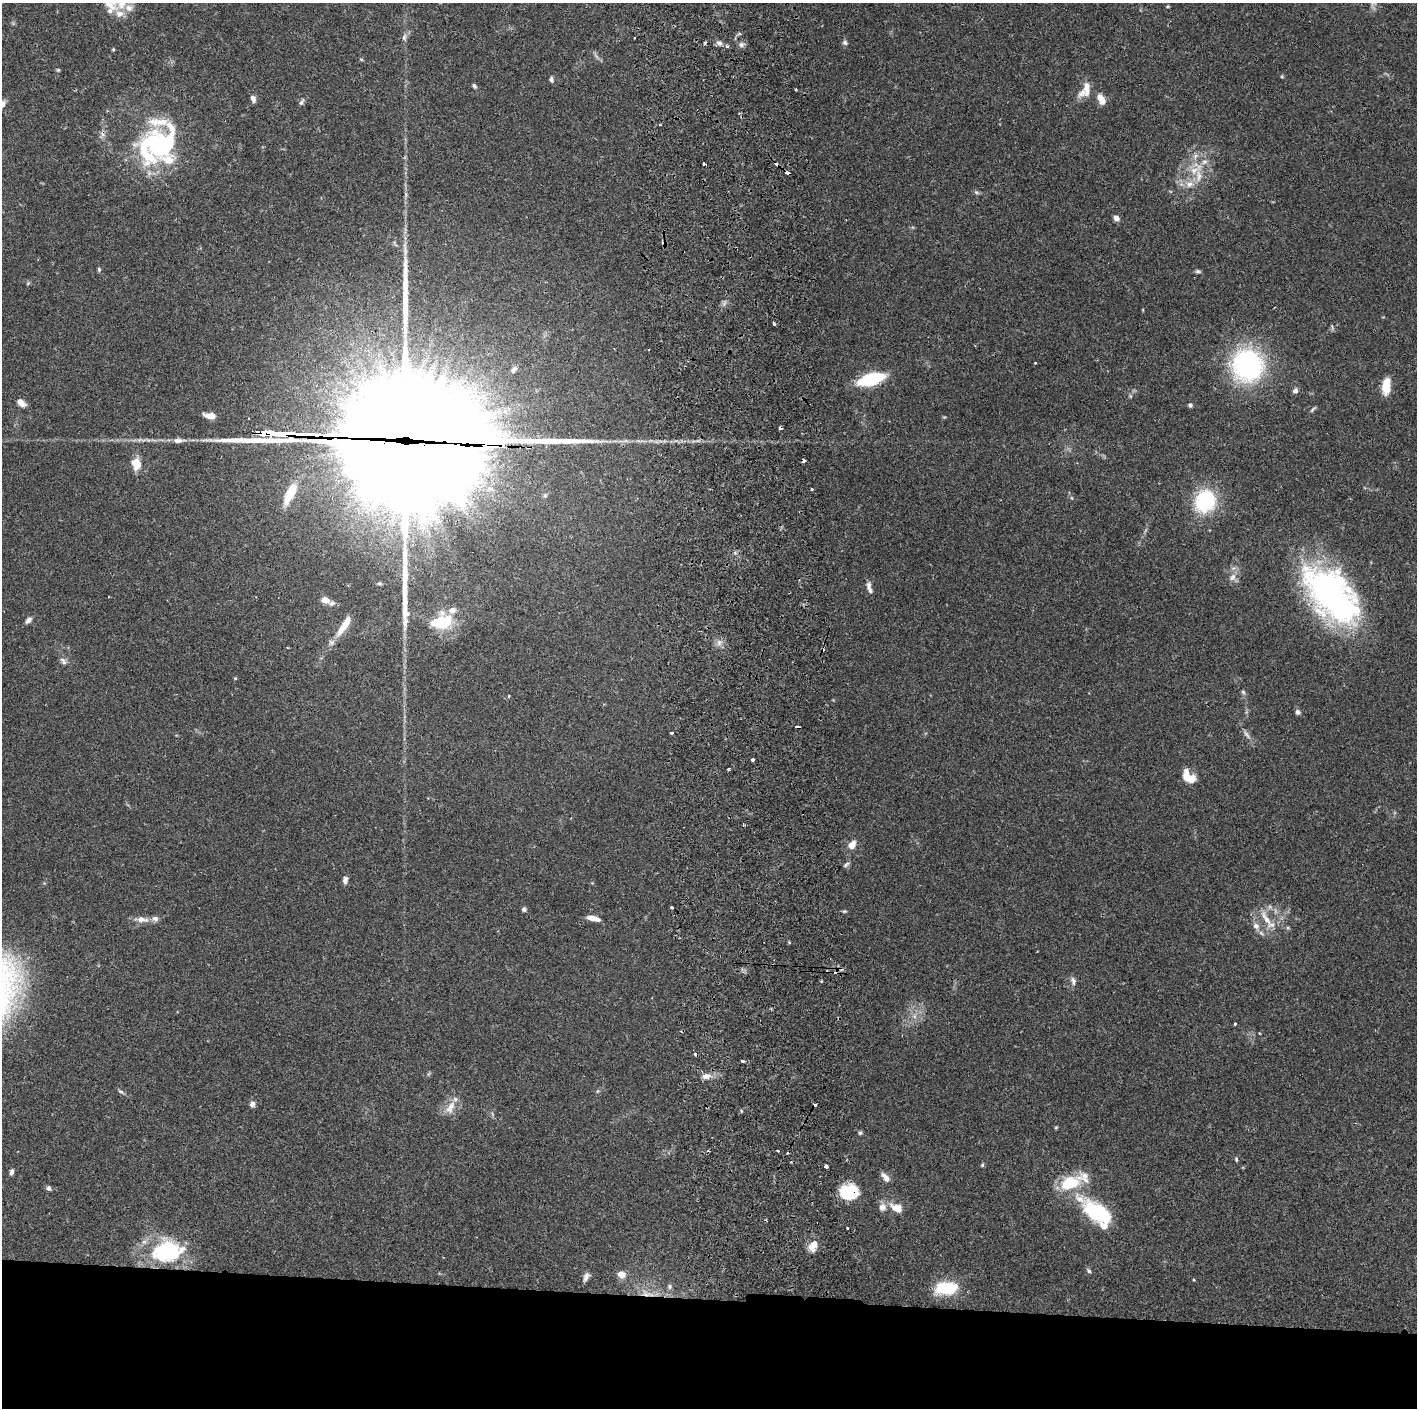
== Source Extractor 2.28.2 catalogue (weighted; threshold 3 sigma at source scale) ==
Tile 8 of 3 x 3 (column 2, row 3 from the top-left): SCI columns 1474-2888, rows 5-1410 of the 4359 x 4230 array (HDU 1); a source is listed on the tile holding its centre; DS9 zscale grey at full resolution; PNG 1419 x 1410 px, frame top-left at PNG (2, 3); no overlay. Shown black and unused: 8% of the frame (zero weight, under 2 of 3 exposures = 3% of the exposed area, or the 3 px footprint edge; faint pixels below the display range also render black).
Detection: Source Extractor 2.28.2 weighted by HDU 2 'WHT'; one run over the whole footprint, this tile lists its part. Background 0.0769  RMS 0.005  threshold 0.0226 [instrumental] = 3 sigma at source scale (4.5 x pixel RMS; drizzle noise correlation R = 1.50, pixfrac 1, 0.05/0.05 arcsec/px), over >= 5 px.
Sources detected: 151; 2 too faint to see at this stretch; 7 inside a brighter object's white glare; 10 cosmic-ray / hot-pixel residue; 4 long thin detections or spike segments (spike, bleed or trail) — not listed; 14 inside a brighter listed object's ellipse — not listed separately; the other 114 listed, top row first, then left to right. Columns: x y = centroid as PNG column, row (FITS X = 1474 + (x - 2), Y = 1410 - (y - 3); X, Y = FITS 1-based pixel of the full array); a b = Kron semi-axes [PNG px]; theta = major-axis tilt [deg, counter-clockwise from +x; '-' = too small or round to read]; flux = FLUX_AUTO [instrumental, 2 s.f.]
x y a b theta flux
109 4 18 8 -30 4.2
1168 6 4 4 - 0.58
129 8 11 9 -31 3.6
404 37 10 6 89 1.6
845 42 7 6 - 1.1
705 43 6 3 54 0.57
719 43 8 6 -16 1.8
741 44 7 7 - 1.6
727 46 5 4 - 1.2
113 50 4 3 - 0.58
361 59 5 3 - 0.49
58 70 4 4 - 0.6
1282 77 5 4 - 0.57
551 79 8 5 -75 1.1
474 86 7 4 -45 0.92
1087 88 22 8 -89 4.8
796 89 2 2 - 0.56
253 98 9 6 -67 1.8
1101 99 11 7 -64 5.6
301 102 10 5 61 1.2
660 125 4 3 - 0.41
150 140 43 16 35 32
167 160 92 22 -8 31
1194 170 17 9 26 6.6
787 173 4 3 - 4.5
1189 184 12 8 8 4.1
976 192 6 4 -43 0.9
1116 218 6 5 - 2.9
664 243 7 4 -14 0.96
99 269 6 4 -87 0.73
1198 271 7 4 -5 0.98
28 283 6 4 45 0.6
774 323 4 3 - 1
1332 327 9 4 -72 0.74
1035 363 3 3 - 1.2
1248 365 23 21 -73 110
513 370 10 6 49 1.9
871 379 22 9 16 36
1386 386 15 8 83 11
1295 391 6 5 - 2.1
21 403 9 6 -38 4.6
1190 405 5 4 - 1.3
1313 409 10 4 41 0.86
210 416 10 5 -6 5.8
178 440 17 7 1 3.1
395 445 96 52 -16 18000
803 461 4 3 - 4.5
136 464 12 9 -76 8
811 488 3 3 - 1.8
290 493 24 9 64 11
545 495 6 5 - 0.91
1205 501 26 23 70 33
1232 577 11 8 54 3.1
379 583 7 5 1 0.83
869 585 11 6 83 2.2
1331 597 70 38 -47 150
326 600 10 7 -16 3.5
452 610 9 7 12 3.1
28 620 9 5 42 1.8
442 622 16 11 8 26
345 625 29 7 57 9.8
719 642 8 6 -83 2
63 661 12 6 -53 1.9
1243 692 7 4 -45 0.85
509 696 3 3 - 0.48
1298 712 6 5 - 1.7
671 733 3 3 - 1.5
1247 735 14 5 -52 2
753 760 3 3 - 2.5
729 769 4 3 - 0.61
1186 776 15 8 -77 6.8
852 845 9 7 53 5.4
846 865 9 4 37 1.1
345 880 10 6 80 1.7
672 908 3 3 - 0.98
524 909 5 5 - 1.3
844 911 5 4 - 0.64
593 918 13 5 -12 4.8
142 919 18 8 -8 3.9
1266 919 30 8 -58 7.1
1256 926 8 8 - 2.5
1288 928 5 4 - 0.68
789 942 4 4 - 0.45
1073 981 13 6 -74 1.8
915 1016 7 4 71 1.3
1235 1024 3 2 - 0.56
743 1061 4 3 - 2.1
706 1076 12 8 1 3.5
121 1092 9 4 -29 1.1
252 1104 7 6 - 1.9
450 1107 20 10 60 5.8
1056 1127 6 4 2 0.54
860 1133 6 5 - 0.92
778 1151 3 3 - 0.84
1236 1159 7 4 -81 0.71
982 1165 5 4 - 0.69
826 1166 4 3 - 3.1
12 1172 8 5 76 1.4
886 1178 13 6 -48 3.3
1070 1183 29 18 19 18
49 1188 6 5 - 1.2
849 1192 17 13 -4 26
882 1207 11 10 - 3.1
897 1208 13 7 -29 7.4
1097 1212 37 17 -40 46
847 1228 3 2 - 0.98
814 1244 13 7 86 4.2
167 1251 37 23 9 48
1089 1271 8 5 -45 0.97
621 1274 9 7 -37 4.6
586 1277 11 6 69 2.2
670 1287 7 6 - 1.2
946 1288 27 14 7 20
647 1294 17 7 -7 4.9
Overlapping masked pixels (flux is a lower limit): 6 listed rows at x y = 787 173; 664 243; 395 445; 803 461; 849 1192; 647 1294
Isophote crosses this tile's border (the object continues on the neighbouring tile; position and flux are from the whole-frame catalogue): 1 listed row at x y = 109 4